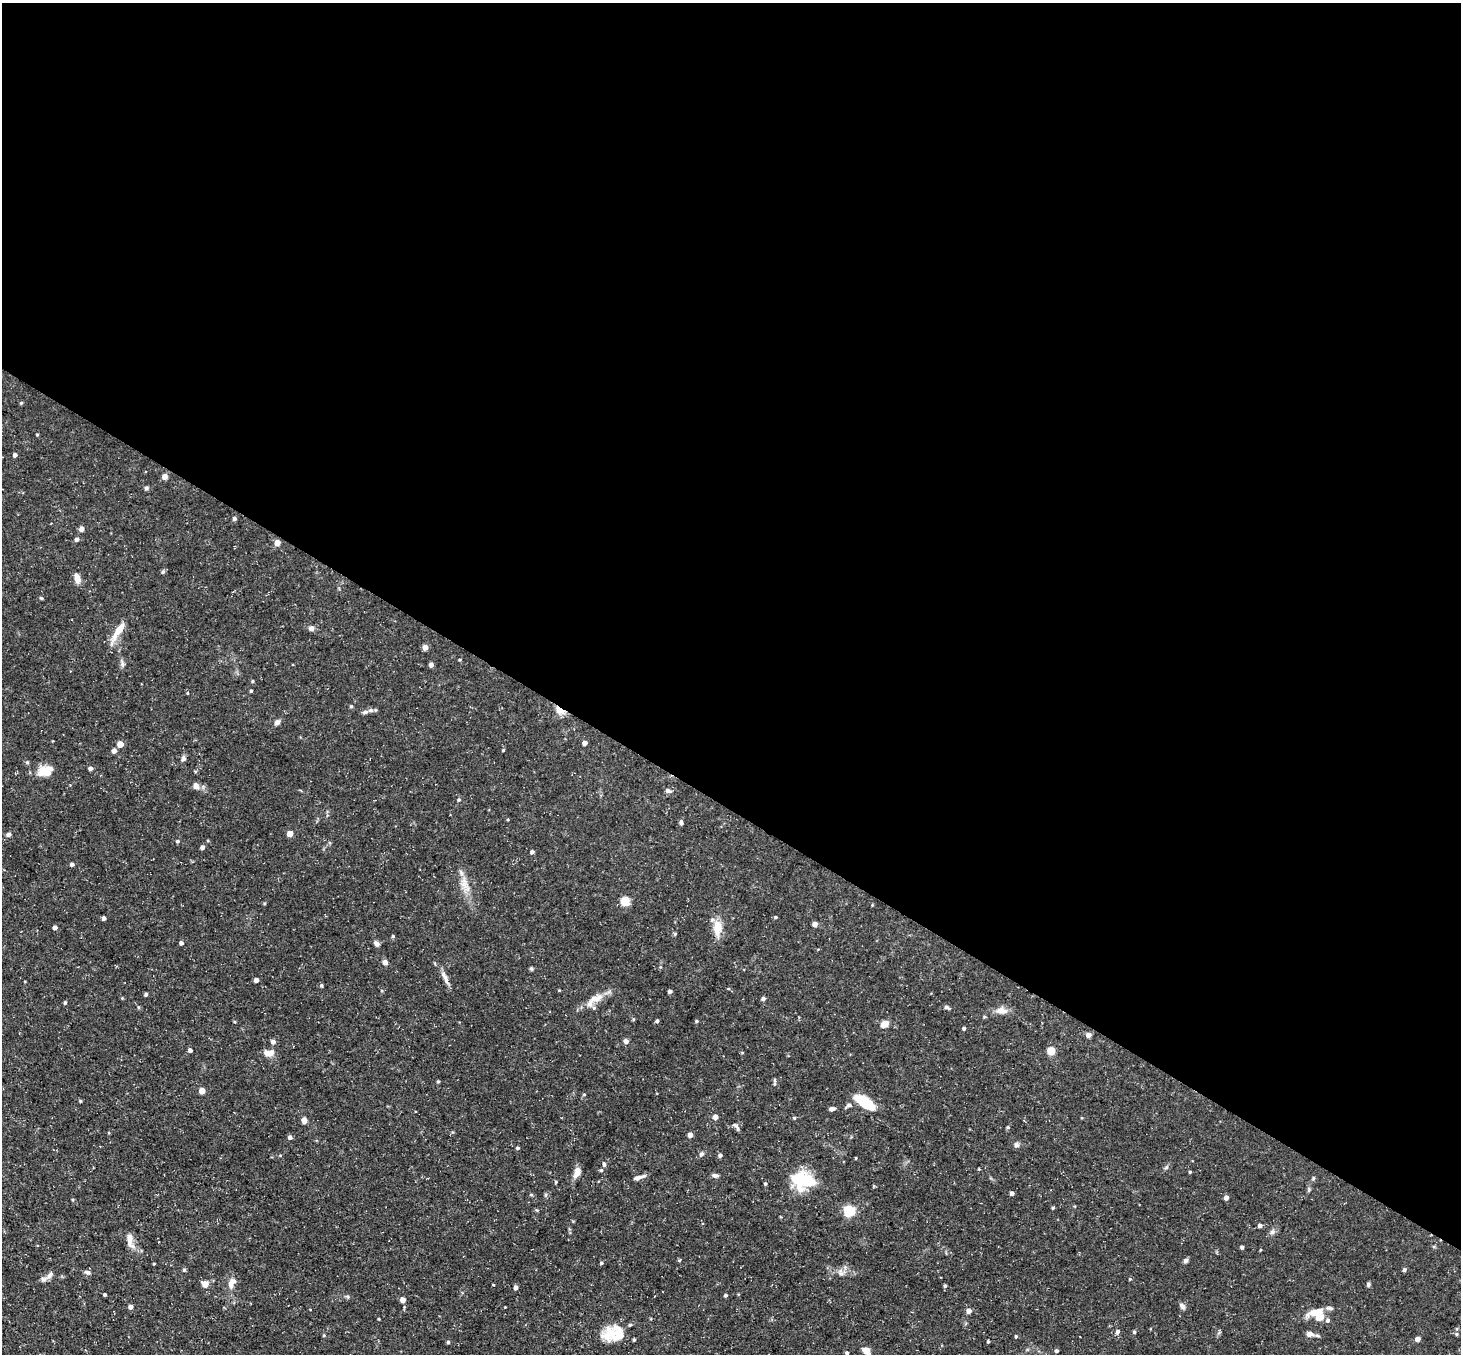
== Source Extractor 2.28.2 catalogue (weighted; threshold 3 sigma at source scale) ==
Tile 3 of 4 x 4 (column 3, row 1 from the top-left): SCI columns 2918-4376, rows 4344-5695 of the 5834 x 5843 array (HDU 1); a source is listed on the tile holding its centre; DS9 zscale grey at full resolution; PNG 1463 x 1356 px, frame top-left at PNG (2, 3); no overlay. Shown black and unused: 60% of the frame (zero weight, under 3 of 5 exposures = <1% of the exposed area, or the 3 px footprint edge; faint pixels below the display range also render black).
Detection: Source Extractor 2.28.2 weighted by HDU 2 'WHT'; one run over the whole footprint, this tile lists its part. Background 0.0791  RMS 0.0042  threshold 0.0187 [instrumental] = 3 sigma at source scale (4.5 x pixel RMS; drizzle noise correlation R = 1.50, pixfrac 1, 0.05/0.05 arcsec/px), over >= 5 px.
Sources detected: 156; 1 inside a brighter object's white glare — not listed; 4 inside a brighter listed object's ellipse — not listed separately; the other 151 listed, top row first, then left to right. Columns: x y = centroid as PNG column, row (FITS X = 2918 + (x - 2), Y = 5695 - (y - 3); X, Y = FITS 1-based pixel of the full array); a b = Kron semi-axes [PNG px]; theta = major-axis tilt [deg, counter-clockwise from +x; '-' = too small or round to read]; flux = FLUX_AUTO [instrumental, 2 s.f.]
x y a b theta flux
21 403 4 4 - 0.51
37 435 3 3 - 0.41
15 455 4 4 - 1.2
165 476 5 5 - 2.7
146 488 5 4 - 0.92
234 519 5 5 - 0.77
81 529 5 4 - 2.1
77 539 5 4 - 1.1
277 543 4 4 - 4.1
163 572 6 5 - 0.74
77 578 12 7 -77 2.6
41 598 4 4 - 0.47
311 628 7 6 - 1.4
118 631 29 7 58 6.5
425 647 5 4 - 3.1
460 660 4 3 - 0.4
122 664 8 5 -83 1.1
431 665 4 4 - 1.5
252 681 4 4 - 0.46
251 691 3 3 - 0.51
187 693 4 3 - 0.35
351 706 4 4 - 0.57
560 710 10 6 -33 5.1
365 712 8 6 16 1.3
277 722 7 6 - 1.4
585 743 4 4 - 2.2
120 744 5 4 - 5.1
503 750 4 4 - 0.48
114 751 5 4 - 1.9
183 758 8 6 -85 1.1
90 768 4 4 - 1.2
44 771 18 14 -15 5.9
196 786 8 7 - 2
668 791 7 5 -12 1.3
459 800 5 4 - 0.56
681 822 7 4 -88 0.85
290 833 4 4 - 4.6
8 835 6 5 - 1
177 841 5 4 - 0.61
202 847 4 4 - 1.3
532 852 5 4 - 0.84
72 864 4 4 - 1.1
464 883 16 7 -82 4
625 901 5 5 - 23
264 903 4 3 - 0.41
776 917 4 4 - 0.47
104 918 4 4 - 0.94
815 924 5 5 - 1.8
55 927 4 4 - 1.7
717 927 20 11 85 5.9
675 934 5 4 - 0.49
393 936 4 4 - 0.52
181 943 4 4 - 1.2
377 944 7 5 -40 1.5
385 962 6 6 - 1.4
531 969 6 4 -30 0.52
445 977 20 6 -69 2.5
256 980 4 4 - 1.8
321 985 4 4 - 0.59
728 989 4 3 - 0.35
670 991 4 4 - 1.1
145 995 5 4 - 0.61
596 998 22 9 13 4.5
763 999 5 4 - 0.9
65 1003 5 3 - 0.61
947 1007 6 4 -39 1.1
1001 1010 15 9 -10 3
633 1019 5 3 - 0.44
657 1021 4 4 - 0.77
696 1021 4 3 - 0.53
884 1024 7 6 - 4.1
964 1028 4 3 - 0.96
1088 1035 4 4 - 2.6
626 1041 7 6 - 1.1
273 1042 5 5 - 1.5
190 1050 4 4 - 1.2
1051 1051 8 8 - 3.5
269 1053 12 7 -1 3.3
438 1081 4 3 - 0.56
202 1091 4 4 - 4.8
584 1094 5 3 - 0.37
80 1101 4 4 - 0.41
865 1102 20 9 -34 16
849 1105 9 5 20 1.2
832 1109 6 5 - 1.2
715 1117 5 5 - 2.2
794 1118 4 4 - 0.52
304 1120 6 5 - 2.2
736 1126 11 4 -53 0.98
1008 1127 5 4 - 0.51
690 1135 4 4 - 2.8
290 1137 5 4 - 1.1
1016 1145 7 7 - 1.1
518 1148 4 4 - 0.63
701 1154 7 5 34 0.9
720 1155 4 4 - 1.1
604 1164 6 4 -90 0.91
1166 1167 6 4 4 0.6
577 1172 13 7 72 2.9
1190 1172 3 3 - 0.45
715 1175 8 5 -7 1.1
639 1177 17 5 17 1.9
1313 1178 6 4 89 0.53
803 1180 25 18 -9 19
556 1182 5 3 - 0.42
765 1184 4 3 - 0.53
1012 1193 4 4 - 1.4
545 1195 6 4 89 0.57
1226 1198 4 4 - 1.6
1053 1208 4 3 - 0.45
849 1211 5 5 - 39
1260 1226 5 4 - 1.3
1272 1232 7 5 45 1.1
130 1241 23 8 -78 3.5
1242 1247 4 4 - 0.8
1186 1260 7 5 47 0.94
601 1263 4 4 - 0.59
154 1264 4 3 - 0.33
184 1270 5 4 - 0.64
1404 1270 5 4 - 0.81
88 1272 8 6 -19 1.2
841 1274 8 6 -31 1.4
50 1275 14 7 51 2
1130 1279 4 4 - 0.39
205 1284 5 5 - 4.7
231 1284 13 7 -81 2.3
1368 1285 6 4 78 0.72
945 1286 4 4 - 0.64
516 1287 4 4 - 1.4
105 1294 3 3 - 0.55
726 1295 4 4 - 0.63
403 1300 5 5 - 2.6
1182 1306 8 6 -52 1.3
130 1307 6 5 - 1.1
969 1311 5 5 - 2.3
1317 1312 19 9 10 7
379 1319 3 2 - 0.35
1328 1320 5 5 - 0.95
1118 1332 6 5 - 1.1
1134 1332 4 4 - 0.57
1310 1334 8 6 -2 2.2
1456 1334 5 5 - 0.61
324 1335 4 4 - 0.43
618 1335 35 20 5 12
1016 1336 4 3 - 0.57
1418 1339 4 4 - 2.5
988 1341 3 3 - 0.54
448 1342 4 4 - 0.7
866 1351 11 7 -39 2.9
1056 1351 4 4 - 0.8
847 1353 4 3 - 0.75
Overlapping masked pixels (flux is a lower limit): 1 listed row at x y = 560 710
Isophote crosses this tile's border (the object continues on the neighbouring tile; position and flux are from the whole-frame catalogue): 2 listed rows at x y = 866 1351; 847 1353